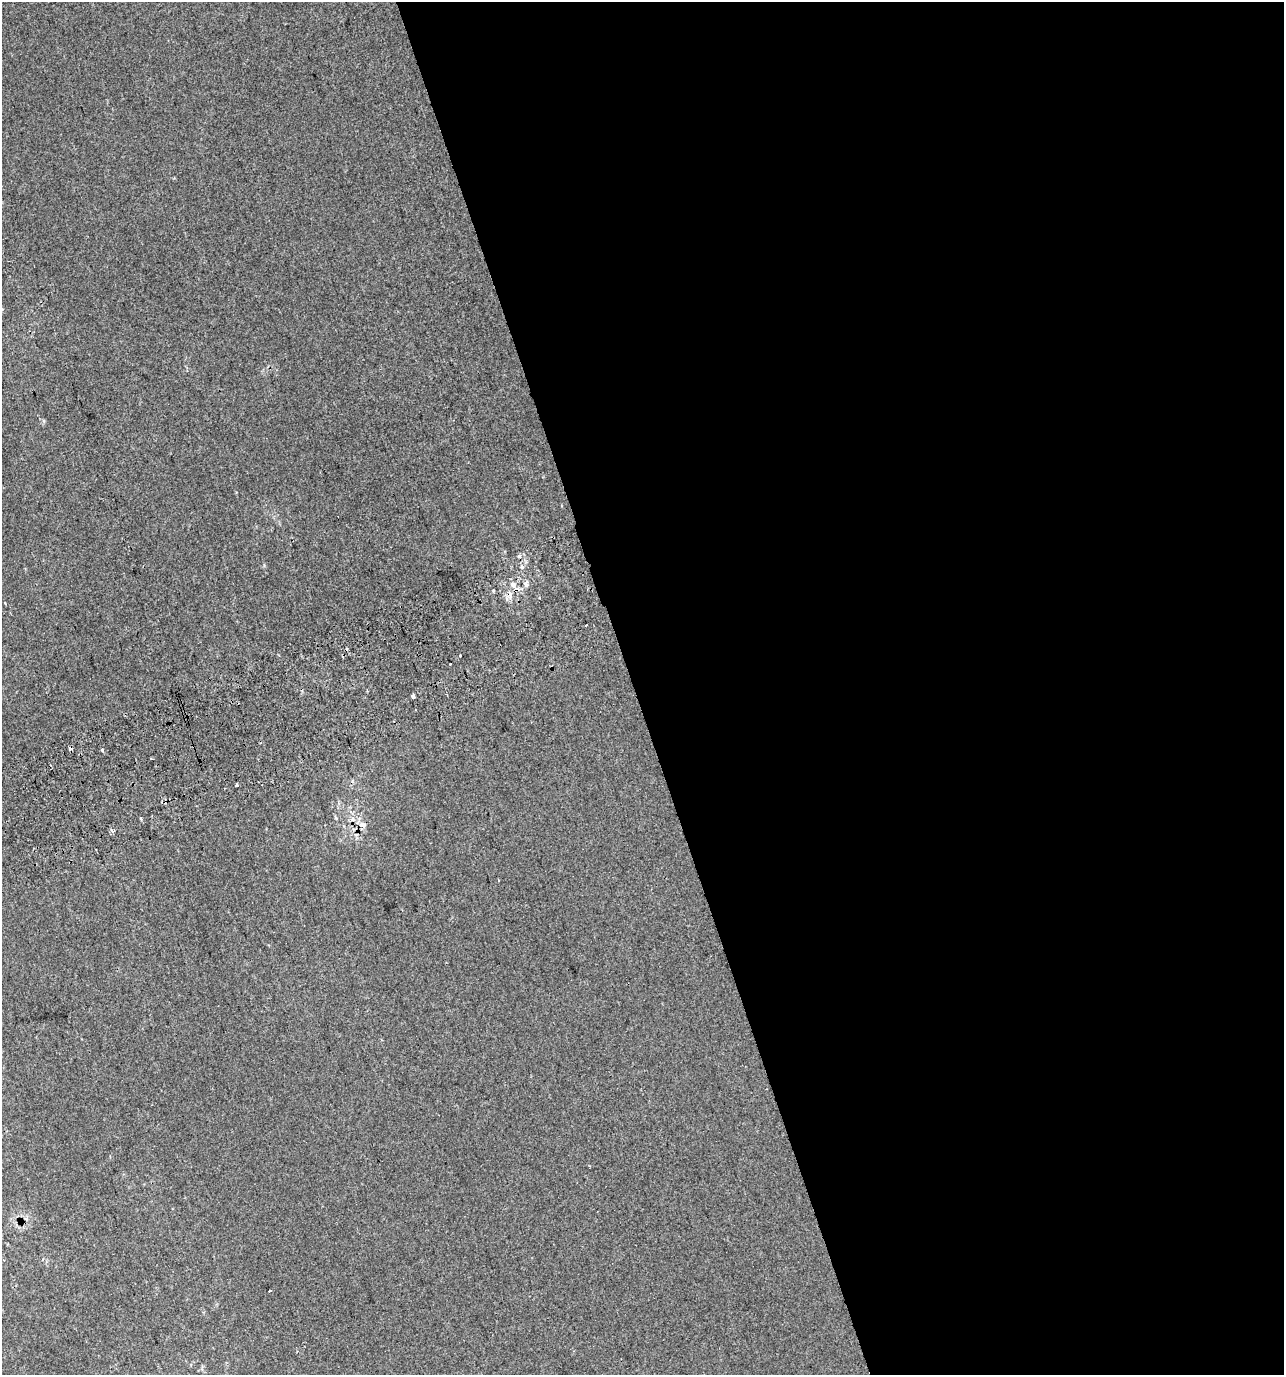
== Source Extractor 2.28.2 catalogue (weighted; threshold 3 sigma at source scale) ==
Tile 8 of 4 x 4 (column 4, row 2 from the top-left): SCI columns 3988-5269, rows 2786-4158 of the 5358 x 5574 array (HDU 1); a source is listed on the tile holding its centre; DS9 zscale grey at full resolution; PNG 1286 x 1377 px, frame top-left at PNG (2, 2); no overlay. Shown black and unused: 51% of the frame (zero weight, under 2 of 3 exposures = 2% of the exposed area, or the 3 px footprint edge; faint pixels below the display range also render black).
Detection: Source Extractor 2.28.2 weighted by HDU 2 'WHT'; one run over the whole footprint, this tile lists its part. Background 3.17e-04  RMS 0.0073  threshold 0.033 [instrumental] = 3 sigma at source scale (4.5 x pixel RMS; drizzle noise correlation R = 1.50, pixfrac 1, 0.0396/0.0396 arcsec/px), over >= 5 px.
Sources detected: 18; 3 cosmic-ray / hot-pixel residue — not listed; the other 15 listed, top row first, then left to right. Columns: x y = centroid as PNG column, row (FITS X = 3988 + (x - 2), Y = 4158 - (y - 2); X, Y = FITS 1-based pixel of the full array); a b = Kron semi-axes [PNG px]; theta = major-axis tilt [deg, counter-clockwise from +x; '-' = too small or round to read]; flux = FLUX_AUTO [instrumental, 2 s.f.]
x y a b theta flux
513 584 8 7 - 3.8
526 584 8 6 -88 2.3
507 599 7 4 -72 1.6
586 625 3 2 - 0.89
460 656 3 3 - 6.1
413 696 4 3 - 12
102 749 3 3 - 6.2
236 785 3 3 - 5.9
163 802 6 3 -20 1.4
141 818 3 3 - 1.2
336 818 5 3 - 0.87
362 825 9 6 1 3.9
113 831 5 3 - 1.2
499 880 3 2 - 0.99
269 1291 3 3 - 4.3
Overlapping masked pixels (flux is a lower limit): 2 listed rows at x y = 513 584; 163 802
Unlisted compact peaks at least as high as the median listed source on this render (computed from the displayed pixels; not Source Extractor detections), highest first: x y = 522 567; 264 565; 44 421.